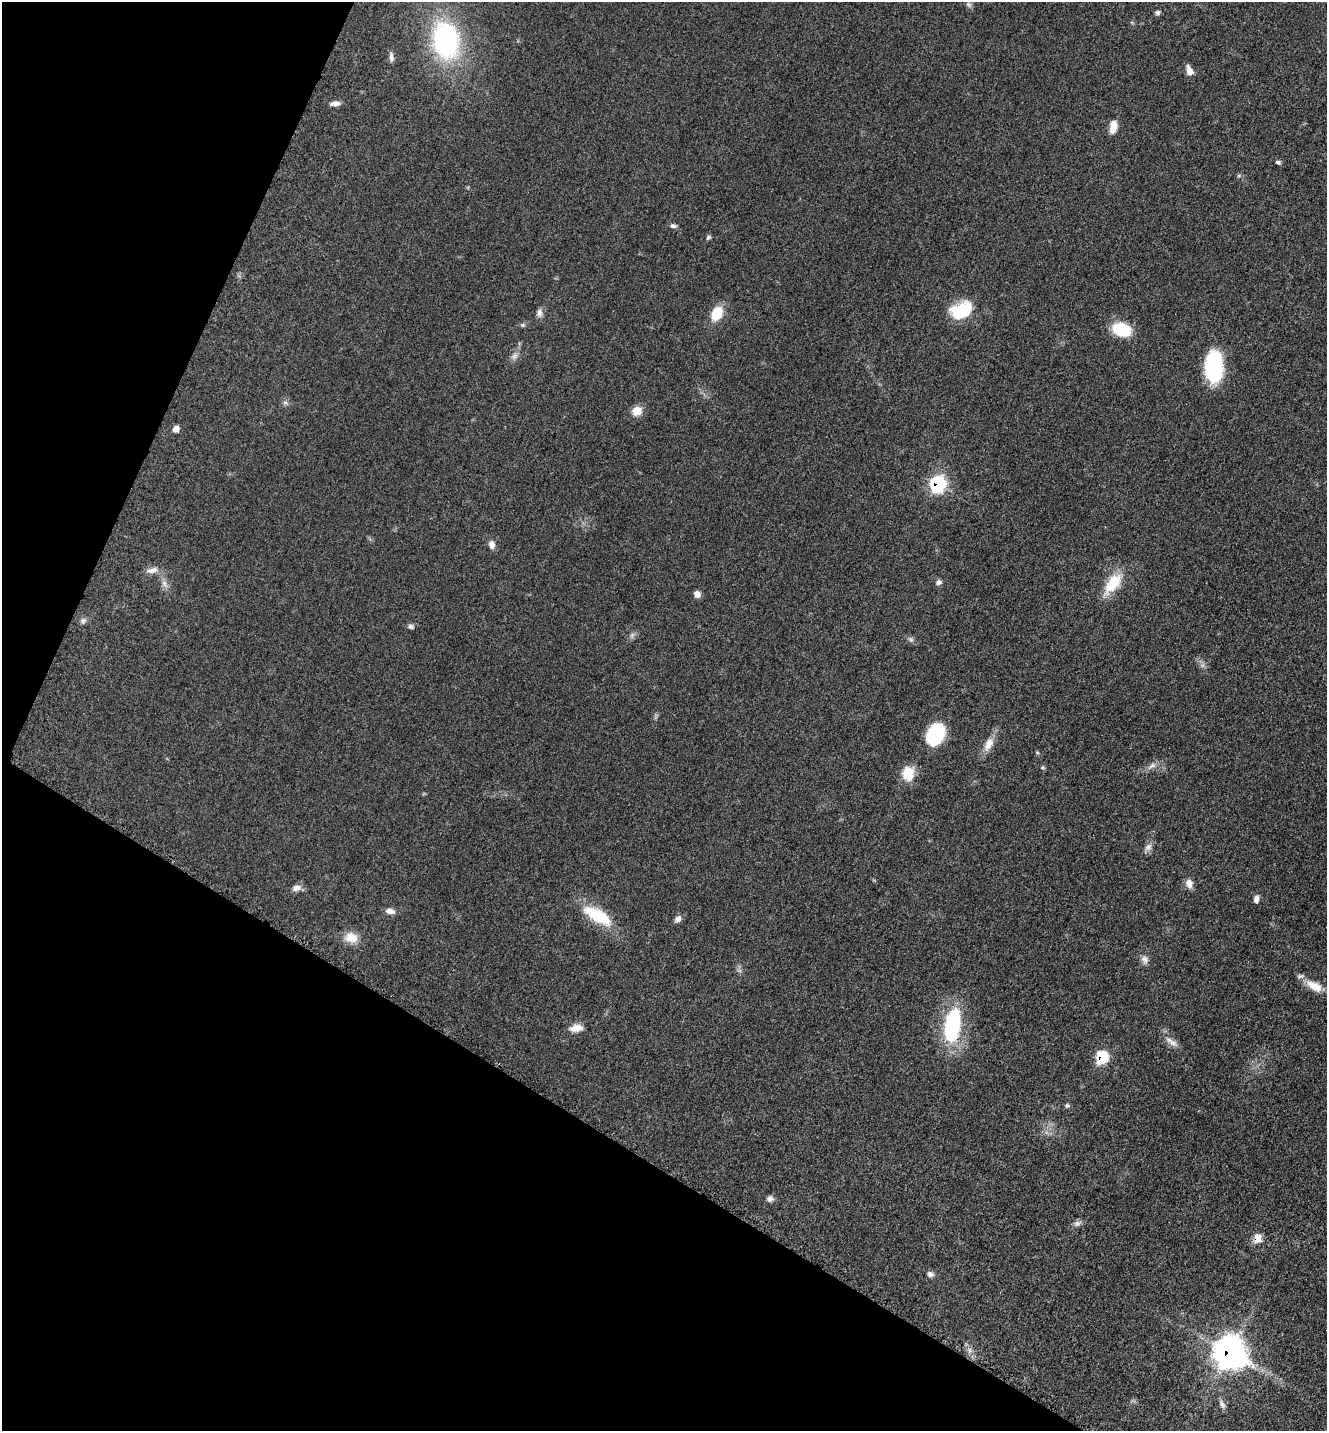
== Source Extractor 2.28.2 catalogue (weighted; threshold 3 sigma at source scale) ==
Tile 9 of 4 x 4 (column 1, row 3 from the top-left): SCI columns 298-1622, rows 1468-2896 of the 5805 x 5772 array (HDU 1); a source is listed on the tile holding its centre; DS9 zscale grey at full resolution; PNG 1329 x 1433 px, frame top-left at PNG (2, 2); no overlay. Shown black and unused: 26% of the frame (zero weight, under 3 of 5 exposures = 3% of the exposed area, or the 3 px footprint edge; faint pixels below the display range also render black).
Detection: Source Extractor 2.28.2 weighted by HDU 2 'WHT'; one run over the whole footprint, this tile lists its part. Background 0.0639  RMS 0.0059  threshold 0.0265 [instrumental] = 3 sigma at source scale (4.5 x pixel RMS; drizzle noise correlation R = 1.50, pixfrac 1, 0.05/0.05 arcsec/px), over >= 5 px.
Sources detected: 57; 1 too faint to see at this stretch — not listed; the other 56 listed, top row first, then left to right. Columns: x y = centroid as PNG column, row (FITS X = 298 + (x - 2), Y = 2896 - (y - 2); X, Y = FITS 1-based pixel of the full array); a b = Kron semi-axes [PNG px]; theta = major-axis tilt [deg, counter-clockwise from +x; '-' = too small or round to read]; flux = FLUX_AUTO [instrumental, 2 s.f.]
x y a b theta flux
968 4 9 5 -44 1.4
1158 13 6 6 - 1.4
446 40 36 24 -79 92
391 57 13 5 -84 2.2
1190 71 9 6 -70 6.2
335 103 12 6 2 3
1113 127 14 8 81 6.4
1278 162 7 5 -26 1.2
673 226 8 5 -3 1.7
708 237 8 4 45 1
962 311 23 16 25 26
539 313 11 7 86 2.5
717 313 15 10 59 14
522 325 7 5 -20 1
1121 329 18 12 -15 23
514 356 10 6 53 2.5
1214 368 27 15 -89 59
285 403 8 4 -9 1.2
637 411 10 9 - 6.8
176 429 6 6 - 3.8
938 484 9 8 - 78
492 545 11 8 -79 3
153 570 17 7 12 3.9
939 582 8 7 - 1.8
1113 583 29 13 53 17
164 584 13 6 -60 2.9
697 594 6 6 - 4.2
83 620 8 7 - 1.7
411 626 8 6 -43 1.4
911 639 7 6 - 1.5
935 735 21 14 65 37
989 744 18 10 63 6.6
1152 766 12 6 26 2.8
1043 767 6 5 - 0.9
908 773 14 12 80 13
1148 847 11 8 41 2.8
1189 883 11 8 -72 3.9
296 888 11 8 20 3.1
1256 899 9 6 83 2.6
390 911 12 6 -12 3.2
597 916 36 13 -30 26
678 919 9 7 42 2.5
351 937 15 12 -15 8.5
1145 959 12 8 -47 2.8
1314 986 24 11 -29 8.4
952 1025 43 19 81 47
576 1028 15 8 6 5.4
1171 1042 19 7 -33 3.9
1102 1057 8 7 - 30
1067 1106 6 5 - 0.99
770 1199 9 8 - 2
1078 1223 10 6 11 2
1257 1238 7 6 - 10
930 1274 9 7 -21 2
1229 1352 14 12 -59 580
1222 1404 12 6 -60 2.3
Overlapping masked pixels (flux is a lower limit): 4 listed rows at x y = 938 484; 1102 1057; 1257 1238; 1229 1352